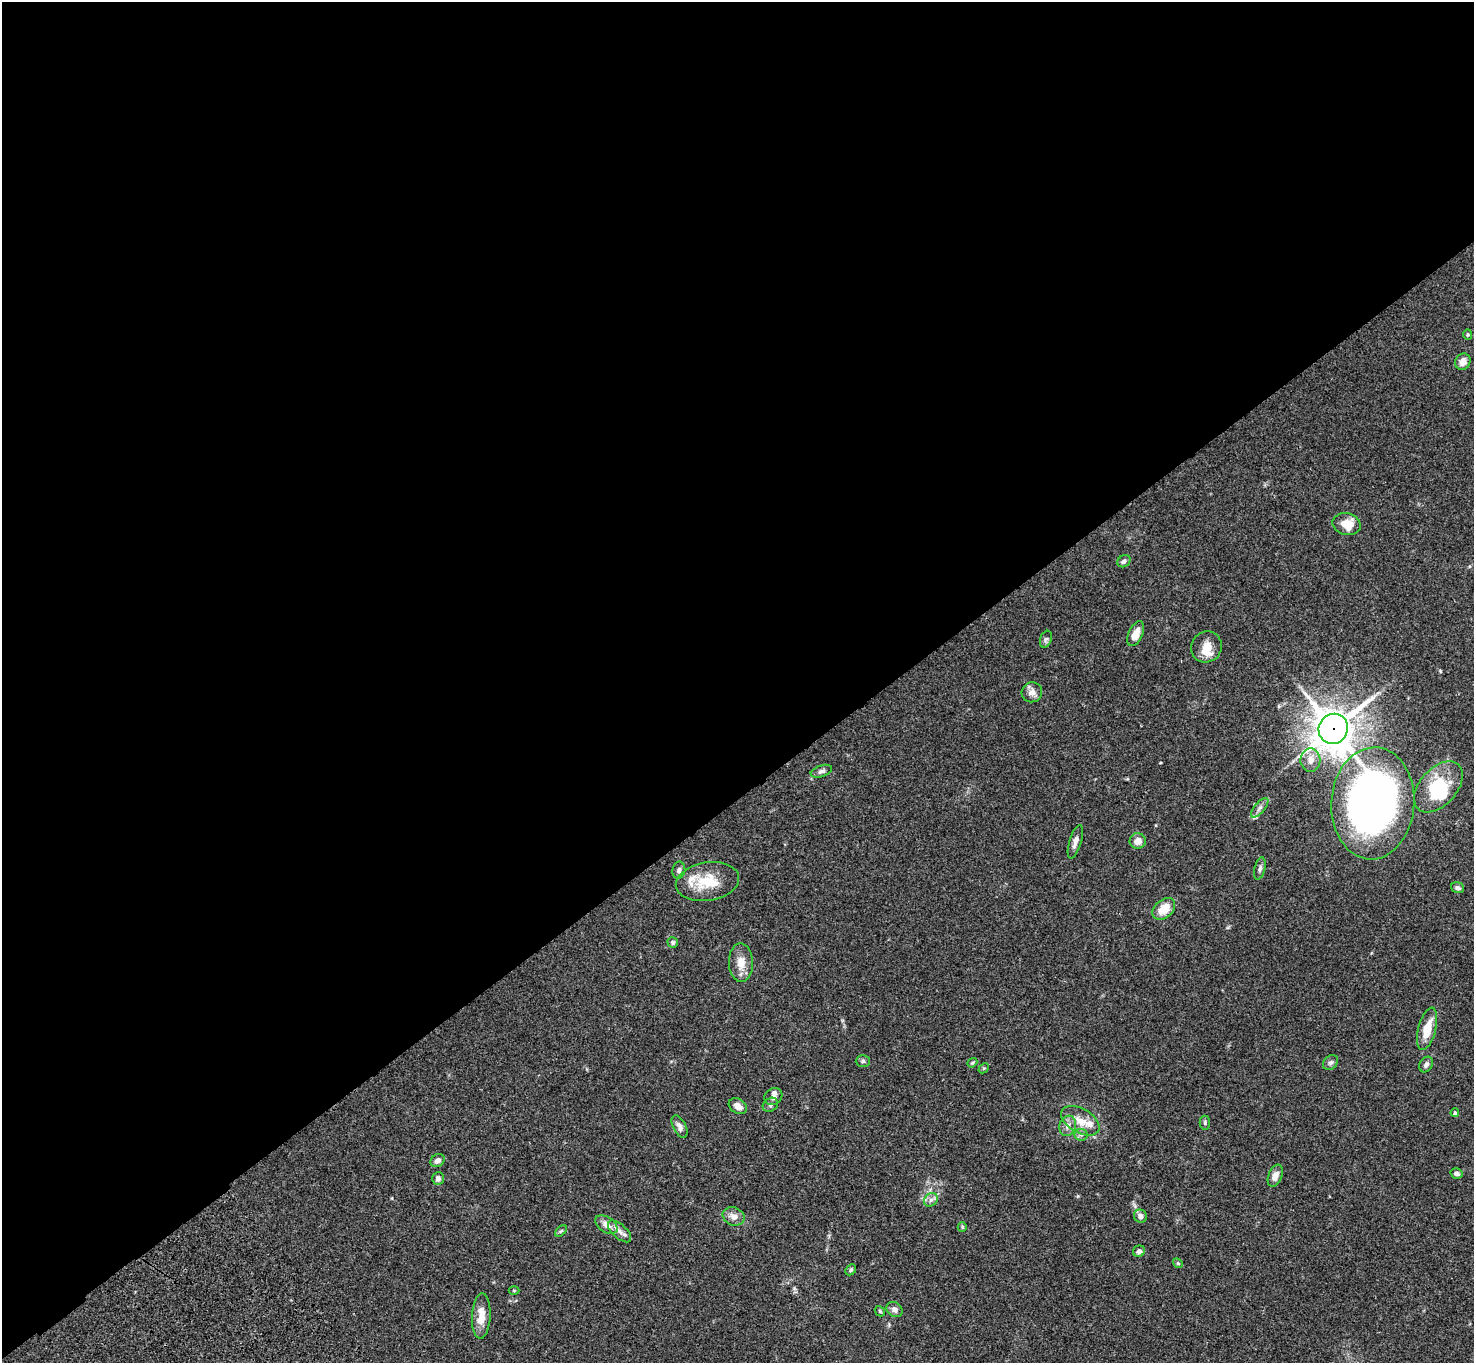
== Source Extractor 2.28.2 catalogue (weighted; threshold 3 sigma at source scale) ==
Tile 2 of 4 x 4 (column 2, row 1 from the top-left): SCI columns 1577-3048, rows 4463-5823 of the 6093 x 6062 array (HDU 1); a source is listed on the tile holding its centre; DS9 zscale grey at full resolution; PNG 1476 x 1365 px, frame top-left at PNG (2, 2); each listed source drawn as its Kron ellipse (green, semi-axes under 4 px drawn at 4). Shown black and unused: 59% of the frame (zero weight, under 3 of 4 exposures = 6% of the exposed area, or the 3 px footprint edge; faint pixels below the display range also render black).
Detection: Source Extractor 2.28.2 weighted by HDU 2 'WHT'; one run over the whole footprint, this tile lists its part. Background 0.0598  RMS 0.0052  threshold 0.0233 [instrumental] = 3 sigma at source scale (4.5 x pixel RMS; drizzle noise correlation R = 1.50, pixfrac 1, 0.05/0.05 arcsec/px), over >= 5 px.
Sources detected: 60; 1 inside a brighter object's white glare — neither listed nor drawn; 3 inside a brighter listed object's ellipse — not listed separately; the other 56 listed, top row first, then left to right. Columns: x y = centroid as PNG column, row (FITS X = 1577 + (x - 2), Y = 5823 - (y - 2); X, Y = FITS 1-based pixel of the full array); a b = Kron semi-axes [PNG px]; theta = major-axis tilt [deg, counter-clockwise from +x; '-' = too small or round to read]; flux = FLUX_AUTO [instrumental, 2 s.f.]
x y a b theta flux
1468 334 5 4 - 0.61
1463 362 8 7 - 3.6
1347 524 14 11 -14 7.5
1124 561 7 5 33 1.7
1136 634 13 7 64 5.2
1046 639 9 5 70 1.1
1207 647 16 15 - 6.3
1032 692 10 10 - 3.2
1333 729 15 14 - 1200
1310 760 11 10 - 4.5
821 771 11 5 19 1.6
1438 787 30 18 48 27
1373 803 56 41 86 380
1260 808 12 5 50 2.1
1138 841 8 7 - 4.2
1075 842 17 6 73 2.8
1260 868 11 5 77 1.5
679 870 8 6 82 1.6
707 882 32 19 9 17
1458 888 7 5 -19 1.5
1164 909 13 9 41 8.8
673 942 5 5 - 1
741 963 19 12 -88 6.4
1427 1029 22 9 75 9.4
863 1061 7 6 - 0.99
1330 1062 8 6 43 1.3
972 1063 5 3 - 0.62
1426 1064 8 6 59 1.9
984 1068 6 4 43 0.6
773 1096 9 8 - 2.2
770 1105 8 6 34 1.3
738 1106 10 7 -32 3.4
1455 1113 4 4 - 0.74
1080 1121 21 12 -29 8.2
1205 1123 7 5 90 0.93
1068 1126 10 8 71 3
680 1127 12 6 -62 2.6
1081 1135 6 6 - 1.4
437 1160 7 6 - 2.2
1457 1173 6 5 - 1.5
1275 1176 11 7 69 3.7
438 1178 6 6 - 1.7
931 1200 7 6 - 1.7
734 1216 11 9 -21 3.7
1140 1216 7 6 - 2.5
606 1225 12 7 -33 4.1
962 1227 5 4 - 0.62
561 1231 7 4 44 0.77
620 1231 14 7 -42 2.8
1139 1251 6 5 - 1.6
1178 1263 5 4 - 0.68
851 1270 6 4 46 0.92
514 1290 5 3 - 0.47
894 1309 9 7 -38 1.8
880 1311 6 4 -48 0.67
481 1316 23 9 87 8.1
Overlapping masked pixels (flux is a lower limit): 2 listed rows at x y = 1333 729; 1373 803